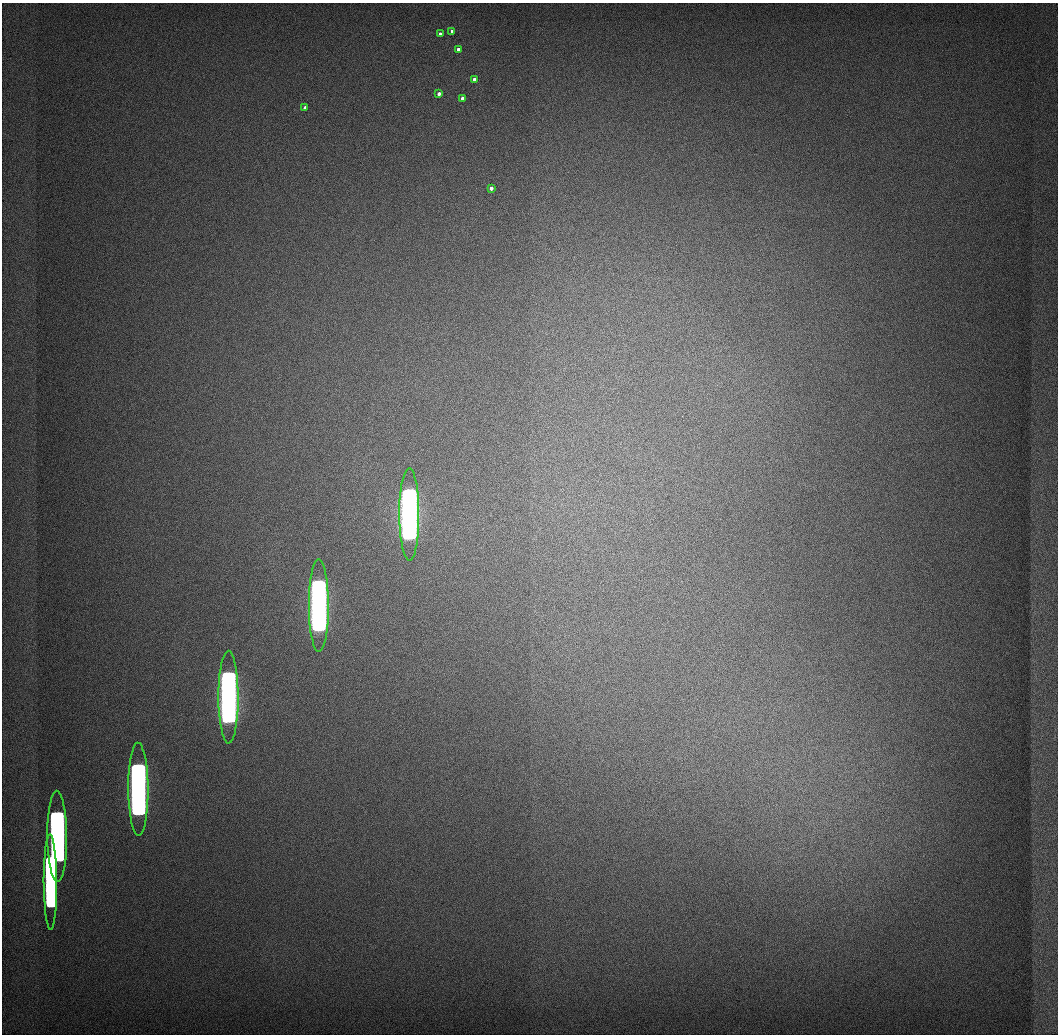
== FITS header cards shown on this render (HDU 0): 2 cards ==
NAXIS1  =                 1056 / Length of Axis 1 (Serial)
NAXIS2  =                 1032 / Length of Axis 2 (Parallel)

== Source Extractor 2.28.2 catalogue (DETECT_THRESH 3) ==
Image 1056 x 1032 px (HDU 0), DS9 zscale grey, 1 PNG px = 1 image px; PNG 1060 x 1036 px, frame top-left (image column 1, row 1032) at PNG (2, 3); each listed source drawn as its Kron ellipse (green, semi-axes under 4 px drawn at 4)
Background 517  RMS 4.1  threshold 12.2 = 3 sigma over >= 5 px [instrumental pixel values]
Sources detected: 14; all 14 listed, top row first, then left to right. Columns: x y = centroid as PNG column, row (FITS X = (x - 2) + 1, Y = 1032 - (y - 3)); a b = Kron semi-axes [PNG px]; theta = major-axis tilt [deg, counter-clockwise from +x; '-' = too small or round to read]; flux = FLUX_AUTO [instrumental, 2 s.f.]
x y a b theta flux
452 31 3 3 - 3.7e+03
440 34 3 3 - 4.0e+03
458 49 3 3 - 5.0e+03
474 79 3 3 - 6.5e+03
439 94 3 3 - 6.5e+03
462 98 3 3 - 6.7e+03
305 108 3 3 - 6.1e+03
491 188 3 3 - 7.8e+03
409 514 46 10 -90 4.9e+06
319 606 46 10 -90 4.5e+06
228 697 46 10 -90 3.7e+06
138 789 46 10 -90 2.8e+06
57 836 46 10 -89 1.7e+06
50 882 48 6 -90 8.7e+05